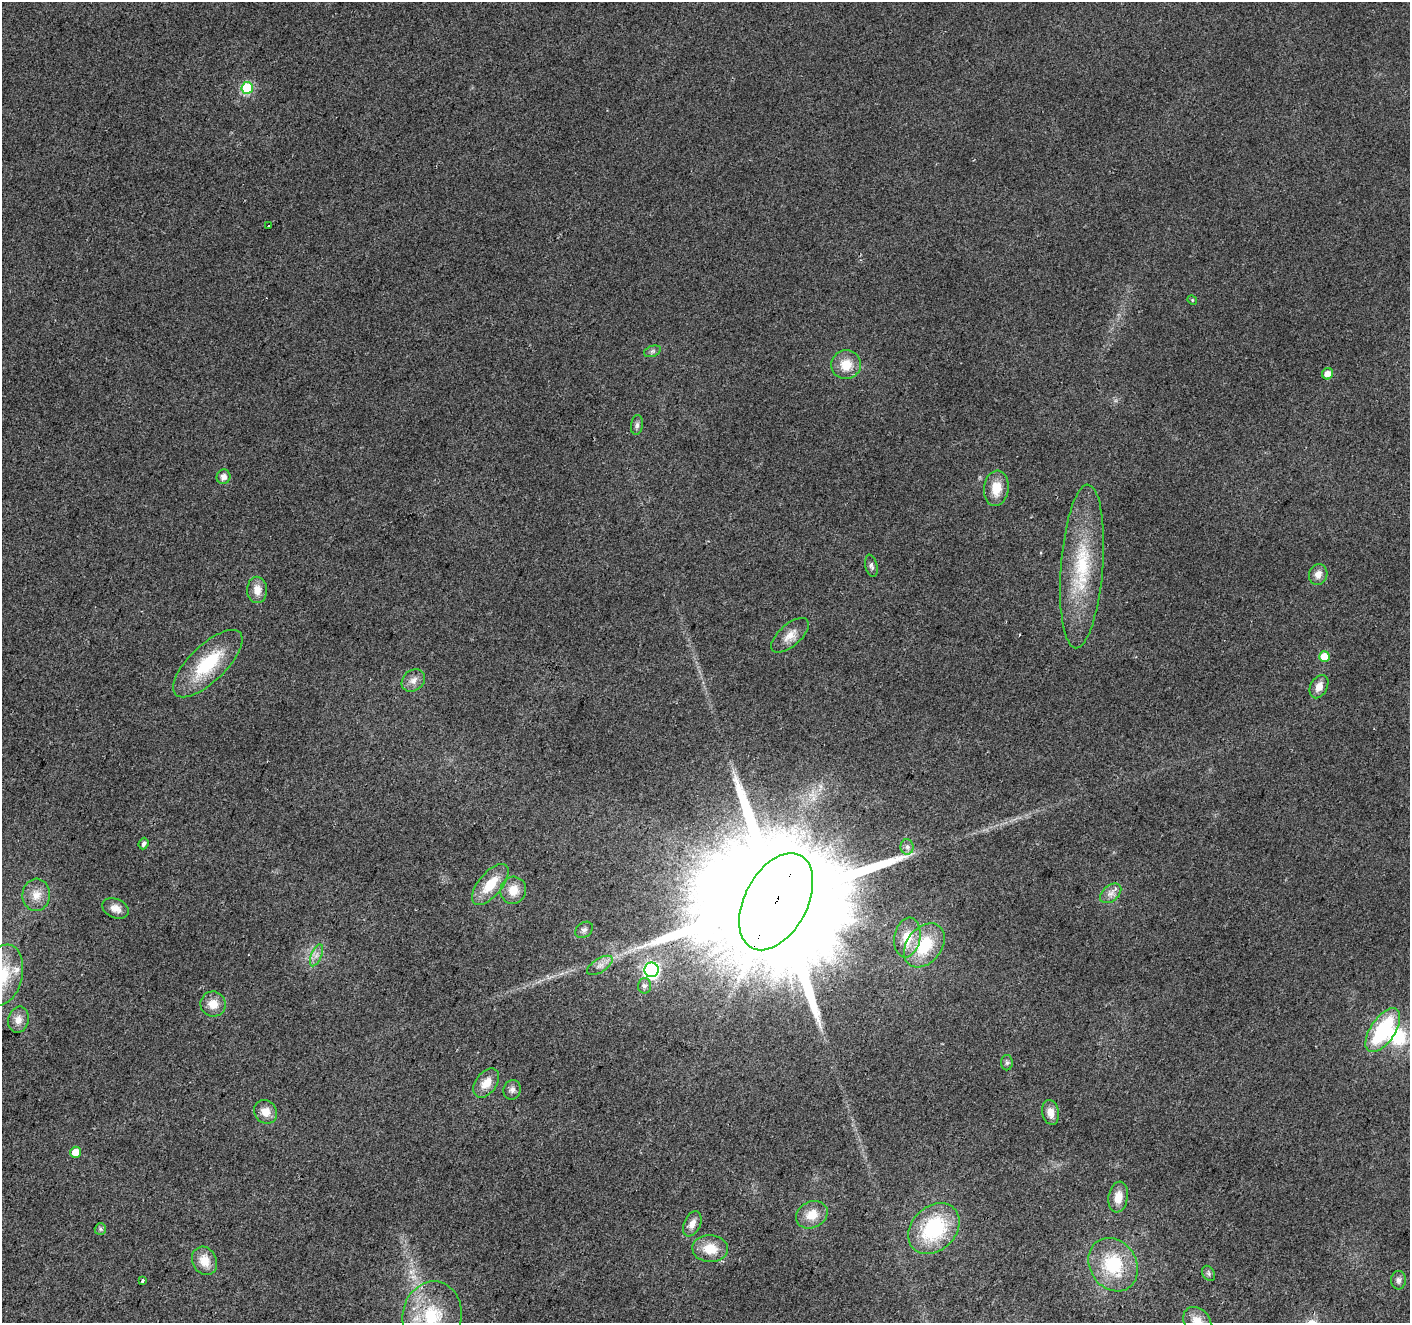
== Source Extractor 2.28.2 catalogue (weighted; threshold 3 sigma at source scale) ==
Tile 7 of 4 x 4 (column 3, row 2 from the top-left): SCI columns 2824-4231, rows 2913-4233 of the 5639 x 5759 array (HDU 1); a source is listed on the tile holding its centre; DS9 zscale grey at full resolution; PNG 1412 x 1325 px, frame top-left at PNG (2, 2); each listed source drawn as its Kron ellipse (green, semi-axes under 4 px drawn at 4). Shown black and unused: <1% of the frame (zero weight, under 2 of 3 exposures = <1% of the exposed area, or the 3 px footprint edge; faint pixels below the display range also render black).
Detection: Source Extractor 2.28.2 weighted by HDU 2 'WHT'; one run over the whole footprint, this tile lists its part. Background 0.0396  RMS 0.0086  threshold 0.0385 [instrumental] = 3 sigma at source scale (4.5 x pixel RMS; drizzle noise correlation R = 1.50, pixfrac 1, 0.0396/0.0396 arcsec/px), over >= 5 px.
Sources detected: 60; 2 inside a brighter object's white glare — neither listed nor drawn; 2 inside a brighter listed object's ellipse — not listed separately; the other 56 listed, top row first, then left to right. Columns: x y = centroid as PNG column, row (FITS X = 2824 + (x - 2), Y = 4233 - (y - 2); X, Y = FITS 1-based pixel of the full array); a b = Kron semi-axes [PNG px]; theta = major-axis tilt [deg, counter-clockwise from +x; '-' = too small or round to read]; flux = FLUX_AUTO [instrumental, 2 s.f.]
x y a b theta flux
247 88 6 6 - 67
268 225 3 2 - 0.96
1192 300 5 4 - 0.91
652 351 9 5 20 2.2
846 365 15 14 - 16
1328 374 6 5 - 6.9
637 425 10 6 82 2.7
223 477 7 7 - 4.5
996 488 18 12 83 16
871 566 11 6 -77 3
1082 566 82 21 86 70
1318 574 10 9 - 6.5
257 590 13 10 -89 9.7
790 635 23 11 41 10
1324 656 5 5 - 13
208 664 45 18 44 50
413 680 13 10 41 6.3
1319 687 12 8 63 7.4
144 844 6 5 - 2.9
907 847 8 6 -89 2.9
490 884 25 11 50 23
513 890 13 13 - 13
1111 893 12 8 40 4.9
36 895 16 14 85 11
776 902 52 31 62 60000
115 908 14 9 -22 6.9
584 930 9 7 38 3.2
907 938 20 13 80 18
924 945 24 17 52 38
316 955 12 5 67 4.4
600 965 14 7 32 5.6
651 970 7 7 - 200
3 975 31 19 77 32
644 986 7 6 - 2.9
213 1004 13 12 - 11
18 1020 13 10 77 7.7
1383 1030 25 12 56 78
1007 1063 7 6 - 2
486 1083 16 10 53 12
512 1090 10 8 70 3.8
266 1112 12 11 - 9.4
1050 1112 12 8 -78 8.3
75 1152 5 5 - 10
1118 1197 15 9 81 11
812 1215 16 13 27 14
692 1224 13 8 65 6.3
934 1228 29 22 45 72
100 1229 6 5 - 1.7
710 1249 18 13 -4 17
205 1261 15 12 -62 14
1113 1265 28 23 -56 50
1209 1273 8 6 -58 2.1
1398 1280 9 7 85 3.9
142 1281 3 3 - 5.8
432 1316 35 29 79 58
1197 1321 16 12 -44 13
Overlapping masked pixels (flux is a lower limit): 1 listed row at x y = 776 902
Isophote crosses this tile's border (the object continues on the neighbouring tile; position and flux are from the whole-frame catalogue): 3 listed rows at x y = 3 975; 432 1316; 1197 1321